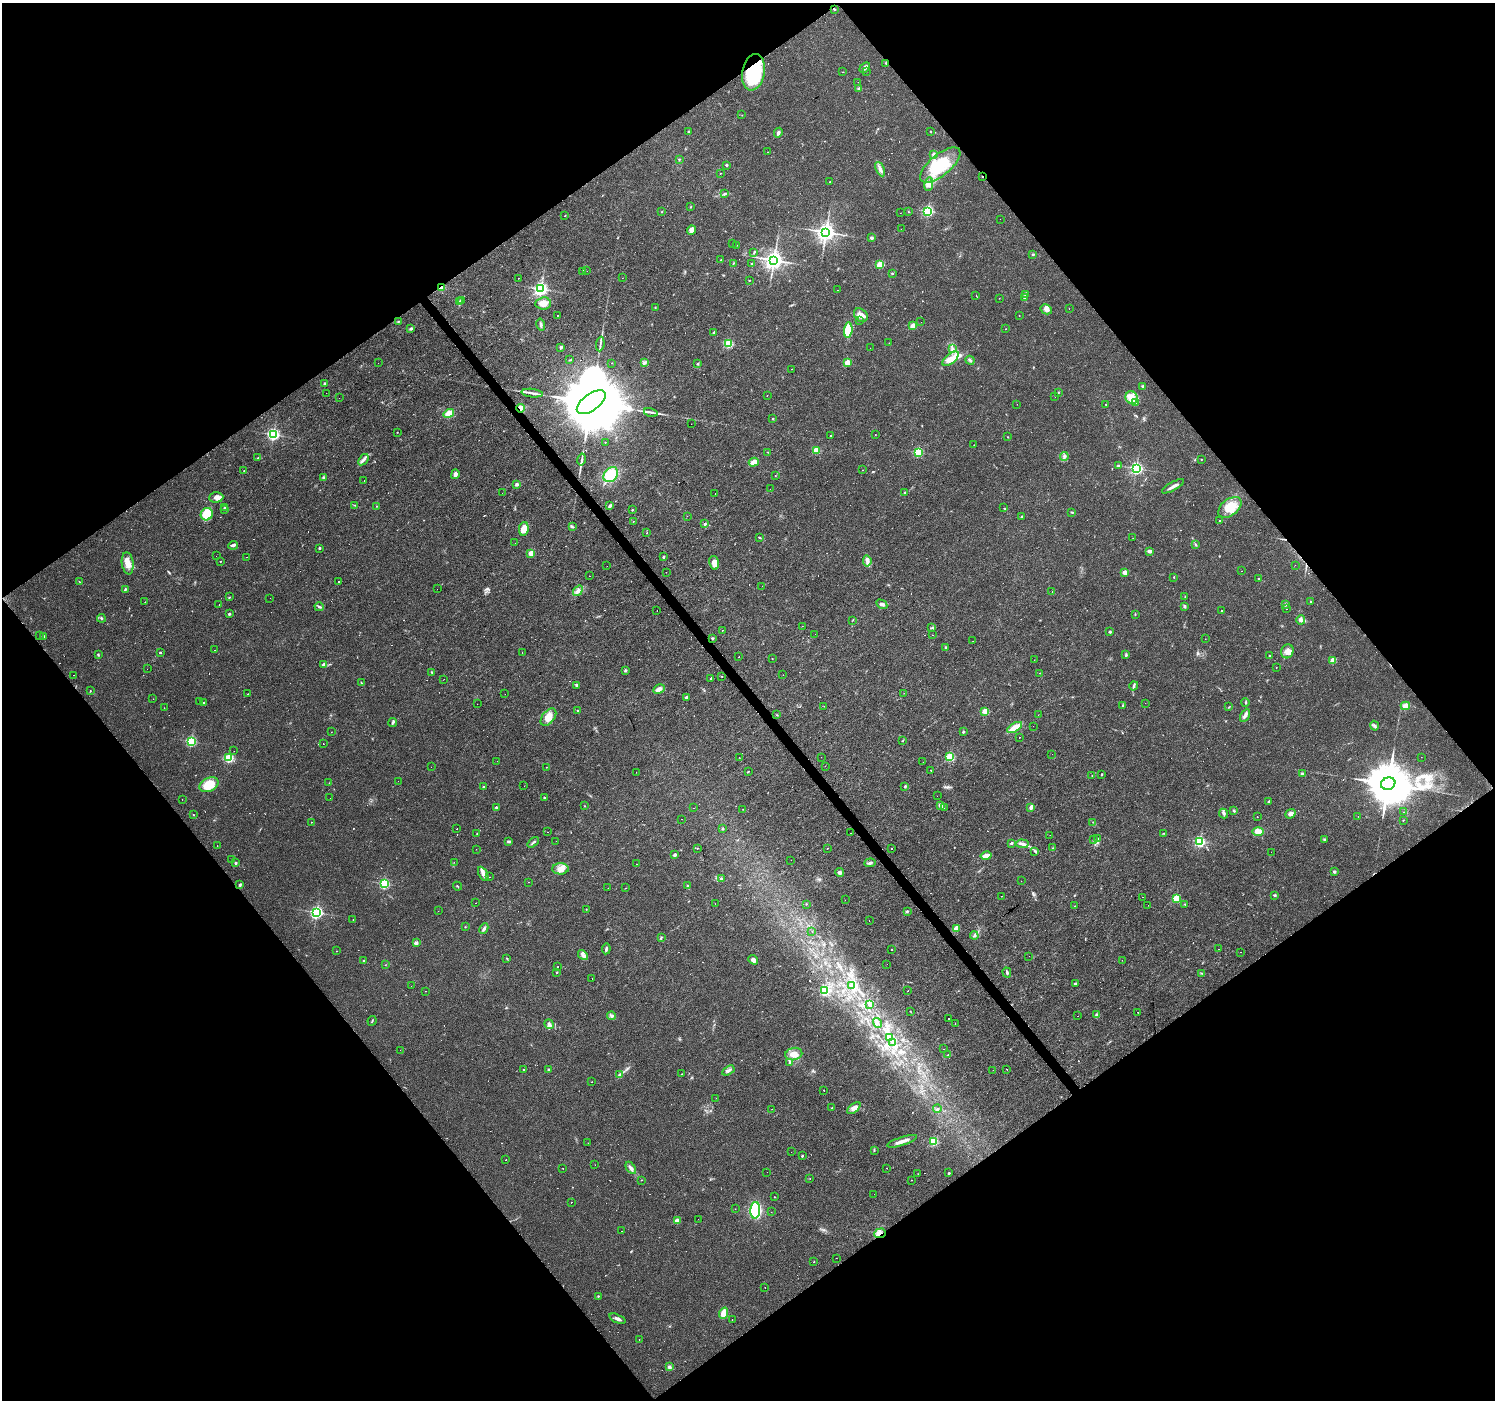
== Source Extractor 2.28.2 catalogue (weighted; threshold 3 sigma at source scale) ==
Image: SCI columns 1-5972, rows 132-5722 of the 5973 x 5915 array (HDU 1 of 3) = the unmasked area's bounding box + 8 px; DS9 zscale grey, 4 x 4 block average (1 PNG px = mean of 4 x 4 image px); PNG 1497 x 1402 px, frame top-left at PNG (2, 3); each listed source drawn as its Kron ellipse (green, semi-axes under 4 px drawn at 4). Shown black and unused: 50% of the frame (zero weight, under 3 of 4 exposures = <1% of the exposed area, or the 3 px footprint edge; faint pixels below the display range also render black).
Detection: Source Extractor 2.28.2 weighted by HDU 2 'WHT'. Background 0.0154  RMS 0.0032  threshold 0.0144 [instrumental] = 3 sigma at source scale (4.5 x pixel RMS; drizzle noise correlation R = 1.50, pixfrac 1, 0.0396/0.0396 arcsec/px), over >= 5 px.
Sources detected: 698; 6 too faint to see at this stretch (4 x 4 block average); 3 inside a brighter object's white glare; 185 cosmic-ray / hot-pixel residue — neither listed nor drawn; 4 coinciding with a brighter row at this scale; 14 inside a brighter listed object's ellipse — not listed separately; the other 486 listed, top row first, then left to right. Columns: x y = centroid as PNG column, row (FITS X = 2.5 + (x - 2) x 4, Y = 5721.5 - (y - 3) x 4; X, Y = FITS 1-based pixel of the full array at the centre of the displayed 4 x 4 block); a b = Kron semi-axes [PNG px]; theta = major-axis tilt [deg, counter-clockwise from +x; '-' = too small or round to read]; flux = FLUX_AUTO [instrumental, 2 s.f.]
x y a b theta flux
834 9 3 2 - 1.9
886 63 3 2 - 1.7
865 67 6 3 43 8.3
866 71 2 2 - 0.49
753 72 18 11 81 130
842 72 2 2 - 0.63
858 82 2 2 - 1.7
859 88 3 2 - 1.9
742 115 2 2 - 0.62
689 131 2 2 - 0.72
931 132 3 2 - 0.67
778 133 5 3 - 4.1
768 152 2 2 - 8.2
934 155 3 3 - 4.4
679 159 3 2 - 1.1
726 165 2 2 - 7.4
940 165 24 10 39 74
880 169 7 3 -64 7.7
720 174 2 2 - 3.1
982 177 3 2 - 2.1
830 182 2 2 - 1.2
929 184 7 4 81 8.4
725 194 4 2 - 2.4
691 207 2 2 - 1.1
662 211 2 2 - 0.8
928 211 2 2 - 280
909 212 2 2 - 0.92
900 213 2 2 - 0.35
565 216 2 2 - 0.88
1000 219 2 2 - 0.85
901 229 2 2 - 0.61
691 230 5 4 - 10
826 232 3 3 - 1200
872 238 2 2 - 14
733 244 2 2 - 0.69
737 245 2 2 - 0.6
754 252 3 2 - 1.4
1033 254 3 2 - 2
721 260 2 2 - 7.1
774 260 3 3 - 1300
734 263 2 2 - 0.67
752 264 2 2 - 8.3
880 264 2 2 - 93
583 271 2 2 - 4.5
587 271 2 2 - 4.5
892 273 2 2 - 3.1
519 278 2 2 - 2.1
622 278 2 2 - 0.29
749 280 2 2 - 1.9
441 287 3 2 - 19
541 289 2 2 - 570
837 290 2 2 - 0.47
1025 294 2 2 - 1.6
976 296 2 2 - 0.47
999 298 2 2 - 0.39
1025 298 4 2 - 2.3
460 301 3 2 - 2.1
462 301 2 2 - 0.85
543 303 8 6 6 17
655 308 3 2 - 1.2
1046 309 6 5 - 7.6
1069 309 2 2 - 0.3
558 315 2 2 - 9
861 315 8 6 -43 13
1019 316 2 2 - 0.74
859 321 2 2 - 220
398 322 2 2 - 1.1
921 322 2 2 - 0.5
541 324 6 2 -76 3.3
913 326 2 2 - 44
411 329 2 2 - 9
1005 329 2 2 - 0.86
848 330 8 4 85 50
713 332 3 2 - 2.4
728 343 2 2 - 170
889 343 2 2 - 4.6
600 344 7 2 84 3.9
561 347 3 2 - 3
870 348 2 2 - 0.94
952 349 4 2 - 3.5
951 359 10 5 40 14
570 360 3 2 - 1.6
970 360 5 2 - 3.4
847 362 2 2 - 58
378 363 2 2 - 1
611 363 2 2 - 0.54
644 363 4 2 - 2.7
698 364 2 2 - 4.4
792 369 2 2 - 4.1
324 383 2 2 - 4.6
1143 386 2 2 - 8.4
1058 392 2 2 - 1.1
326 393 2 2 - 0.8
532 393 11 2 -6 6.5
767 395 2 2 - 0.82
1055 397 2 2 - 0.52
339 398 2 2 - 0.55
1132 398 6 6 - 20
591 402 17 8 36 43000
1135 403 4 2 - 3.3
1017 404 2 2 - 2.5
1106 404 2 2 - 23
520 408 4 3 - 13
651 412 7 2 -13 4.2
449 413 5 4 - 22
773 419 2 2 - 3.1
691 424 2 2 - 0.48
397 432 2 2 - 0.69
273 435 2 2 - 380
875 435 2 2 - 0.51
830 436 2 2 - 1.3
1007 437 2 2 - 0.83
605 442 2 2 - 61
974 445 2 2 - 0.35
816 450 2 2 - 64
768 452 3 2 - 1
918 452 2 2 - 200
1064 456 4 2 - 3.2
258 458 3 2 - 1.1
1201 459 2 2 - 0.9
363 460 6 3 53 5.7
582 460 6 2 77 3.5
754 462 5 3 - 17
1119 466 3 2 - 2.8
1136 468 2 2 - 410
862 470 2 2 - 0.52
244 471 2 2 - 0.56
455 474 5 3 - 7.9
611 475 8 6 48 52
775 476 2 2 - 0.68
324 478 3 2 - 2.1
364 480 2 2 - 0.7
517 484 2 2 - 17
1173 486 12 2 29 9.5
770 489 2 2 - 1.2
502 493 2 2 - 0.5
905 493 2 2 - 8.1
715 494 2 2 - 1
216 497 7 5 3 10
355 505 3 2 - 1.2
377 506 2 2 - 0.97
610 506 3 3 - 4.2
224 507 2 2 - 1.4
1230 507 13 8 38 40
1004 508 2 2 - 1.6
225 509 2 2 - 1
632 510 2 2 - 1.2
1072 512 3 2 - 1.4
207 514 6 6 - 36
687 516 2 2 - 0.56
1022 517 2 2 - 5.3
633 521 2 2 - 0.61
1220 521 2 2 - 0.8
705 524 2 2 - 7.5
572 526 4 2 - 2.4
524 529 7 4 80 24
647 533 2 2 - 0.93
760 538 3 2 - 1.6
1133 538 2 2 - 0.55
515 543 2 2 - 2.7
1195 544 2 2 - 1.3
233 545 5 2 - 4.5
319 548 2 2 - 5.3
1149 551 3 2 - 7.5
531 553 2 2 - 58
216 556 2 2 - 0.44
247 557 2 2 - 0.43
663 557 2 2 - 5.4
220 561 2 2 - 1.6
867 561 5 3 - 6.2
128 563 11 6 -81 20
714 563 7 5 -76 14
1295 565 2 2 - 0.5
607 566 2 2 - 1.9
1241 571 2 2 - 0.44
666 572 2 2 - 2.3
1125 572 2 2 - 36
589 576 2 2 - 0.78
1174 577 2 2 - 2.5
1259 579 2 2 - 7.4
339 581 2 2 - 2.6
79 582 2 2 - 0.73
762 586 2 2 - 1.3
125 589 3 2 - 2.3
437 589 2 2 - 0.77
578 591 6 3 53 6.4
1052 592 2 2 - 0.58
230 597 2 2 - 0.81
1185 597 3 2 - 1
270 598 2 2 - 0.27
1310 601 2 2 - 1.3
145 602 2 2 - 1.5
882 604 6 3 -30 5
1286 604 2 2 - 0.76
219 605 2 2 - 0.94
1184 606 3 2 - 2.9
319 607 5 2 - 2.5
1287 609 2 2 - 1.4
657 611 2 2 - 10
1221 611 2 2 - 6.2
229 614 2 2 - 7.8
1135 614 2 2 - 0.91
101 618 4 2 - 2.1
853 620 2 2 - 0.79
1301 620 5 4 - 7.4
803 626 2 2 - 0.28
932 628 4 2 - 1.9
722 630 2 2 - 0.66
1110 632 3 2 - 2.4
815 634 2 2 - 0.42
39 635 2 2 - 0.5
932 635 2 2 - 3.2
44 636 2 2 - 0.76
713 638 4 2 - 2
1205 639 2 2 - 5.9
973 641 2 2 - 0.94
945 648 3 2 - 1.7
215 650 2 2 - 18
1287 651 7 6 - 12
160 653 2 2 - 3.8
522 653 2 2 - 1.1
98 654 4 2 - 1.3
1126 655 3 2 - 2
1269 656 2 2 - 3.3
738 657 2 2 - 6.1
772 658 2 2 - 0.63
1034 660 2 2 - 0.37
1333 660 2 2 - 55
323 664 4 2 - 3.6
1276 667 2 2 - 0.58
147 669 2 2 - 1
625 670 3 2 - 2.5
432 672 3 2 - 1.6
1040 673 2 2 - 0.58
73 675 2 2 - 8.1
783 675 2 2 - 0.31
722 676 2 2 - 0.96
711 678 2 2 - 3.9
444 679 2 2 - 0.47
361 683 3 2 - 1.3
577 685 3 2 - 2.3
1134 686 5 2 - 3.4
659 689 6 4 28 6.9
90 690 2 2 - 0.94
904 693 2 2 - 1.5
248 694 2 2 - 1.2
505 694 2 2 - 0.36
686 697 2 2 - 11
153 699 2 2 - 2.6
199 702 2 2 - 0.25
1245 702 4 2 - 1.8
203 703 2 2 - 2.9
1145 703 2 2 - 0.7
477 704 2 2 - 0.63
1123 705 3 2 - 1.9
824 706 2 2 - 0.56
1405 706 4 3 - 13
1229 707 3 2 - 1.1
164 708 2 2 - 8.6
578 711 2 2 - 3.6
985 711 2 2 - 66
777 715 3 2 - 1.2
1038 715 2 2 - 0.24
1245 715 7 3 62 7.1
548 717 10 6 52 22
393 722 4 3 - 3.4
1033 726 2 2 - 1.3
1375 726 5 3 - 4.3
1015 727 8 3 31 41
331 732 2 2 - 0.39
963 732 3 2 - 2.2
1020 737 2 2 - 1.5
903 740 2 2 - 0.75
191 741 2 2 - 260
323 744 2 2 - 0.58
234 751 2 2 - 0.37
1052 754 2 2 - 0.35
739 757 2 2 - 0.4
821 757 2 2 - 0.27
950 757 2 2 - 150
1421 757 2 2 - 0.68
229 758 2 2 - 200
497 761 2 2 - 1.1
923 762 2 2 - 0.42
825 766 2 2 - 0.58
431 767 2 2 - 0.66
546 767 2 2 - 0.49
931 770 2 2 - 1.3
636 772 2 2 - 0.3
748 772 3 2 - 1.4
1302 774 2 2 - 13
1102 775 2 2 - 1.1
1092 776 2 2 - 0.79
398 781 2 2 - 1.2
329 783 2 2 - 0.68
1388 784 7 6 - 12000
209 785 10 6 26 43
483 786 2 2 - 0.99
524 786 2 2 - 7.4
905 786 3 2 - 2
937 796 2 2 - 0.97
544 797 2 2 - 1.4
330 798 2 2 - 0.99
182 799 2 2 - 2.1
1269 802 2 2 - 6.3
585 806 2 2 - 0.81
941 806 3 2 - 8
496 807 2 2 - 4.8
1031 807 3 2 - 7.2
693 808 2 2 - 4.1
944 808 2 2 - 0.34
743 809 2 2 - 0.91
1234 811 3 2 - 2.1
1403 812 2 2 - 0.42
1223 814 5 3 - 4
1290 814 5 4 - 6.9
193 815 2 2 - 1
1358 816 2 2 - 0.33
1257 817 2 2 - 1.2
681 819 2 2 - 3.7
1403 820 2 2 - 1
312 822 2 2 - 0.42
1093 822 2 2 - 1.2
722 828 2 2 - 1.9
457 829 2 2 - 1.7
548 832 2 2 - 2
1258 832 5 4 - 15
477 833 2 2 - 1.4
851 833 2 2 - 3.3
1163 833 3 2 - 0.79
1050 835 2 2 - 13
1093 839 2 2 - 0.84
1098 839 3 2 - 1.6
1324 839 3 2 - 1.7
509 841 4 2 - 3.3
556 841 2 2 - 0.58
533 842 6 2 39 3.7
1200 842 2 2 - 270
1011 843 2 2 - 5.8
1022 844 6 3 -5 5.6
217 846 2 2 - 0.44
697 848 2 2 - 0.73
827 848 2 2 - 2.9
1052 848 2 2 - 1.2
476 849 2 2 - 0.68
892 849 2 2 - 1.7
1035 851 2 2 - 1.7
1271 852 2 2 - 0.38
675 855 2 2 - 12
986 856 6 3 12 17
232 859 2 2 - 0.4
791 860 2 2 - 0.3
454 862 2 2 - 0.35
236 863 2 2 - 2.8
870 863 5 3 - 3.8
637 864 2 2 - 2.4
560 869 8 5 2 13
839 872 5 4 - 4.3
1334 872 2 2 - 11
483 874 8 4 -61 9.9
489 877 2 2 - 1.7
721 878 3 2 - 1.5
1021 881 2 2 - 0.41
528 882 2 2 - 0.39
384 884 2 2 - 250
240 885 3 2 - 2.7
687 885 2 2 - 0.87
458 886 4 2 - 1.7
608 888 2 2 - 0.47
626 888 2 2 - 0.54
1274 895 3 2 - 2
1001 896 2 2 - 2.8
1142 897 2 2 - 1.1
1176 898 2 2 - 110
845 900 2 2 - 1.5
476 903 2 2 - 2.4
715 904 2 2 - 0.8
806 904 2 2 - 0.7
1185 904 2 2 - 4.2
1148 905 2 2 - 0.29
1075 906 2 2 - 0.54
586 909 2 2 - 1.3
438 911 2 2 - 0.86
907 911 3 2 - 1.9
317 912 2 2 - 450
353 919 2 2 - 0.61
869 920 2 2 - 0.61
465 927 2 2 - 0.82
484 929 5 3 - 5.1
956 929 4 3 - 16
812 932 2 2 - 0.67
974 936 4 3 - 3.1
661 937 2 2 - 0.83
416 943 2 2 - 20
606 949 5 2 - 3.3
1219 949 2 2 - 0.45
891 950 2 2 - 1.1
336 951 2 2 - 0.5
1241 952 2 2 - 0.57
583 955 6 2 -50 4.6
1029 956 2 2 - 0.69
507 959 3 2 - 1.4
753 960 5 3 - 8
1122 960 2 2 - 0.75
363 961 2 2 - 2.3
887 964 2 2 - 0.78
385 965 2 2 - 0.49
557 967 2 2 - 3
557 972 2 2 - 1.5
1007 972 5 2 - 3.2
1202 973 2 2 - 0.86
592 978 2 2 - 0.49
1075 984 3 2 - 2.3
851 985 2 2 - 5.3
411 986 2 2 - 0.24
824 990 2 2 - 230
908 990 2 2 - 4.2
425 991 2 2 - 0.93
869 1004 3 2 - 1.5
910 1011 3 2 - 0.71
1138 1012 2 2 - 1
1097 1014 3 2 - 2.4
611 1016 4 3 - 4
1078 1016 2 2 - 0.66
948 1018 2 2 - 1.2
372 1021 5 2 - 1.7
877 1023 5 2 - 2.4
955 1023 2 2 - 0.71
549 1024 5 3 - 6.2
890 1038 3 2 - 2.3
893 1042 2 2 - 1.6
943 1049 2 2 - 2.2
400 1050 2 2 - 0.84
794 1054 8 6 12 18
948 1055 3 2 - 1.2
789 1063 3 2 - 2.1
549 1069 3 2 - 1.6
1007 1069 2 2 - 1.7
524 1070 2 2 - 180
728 1070 7 2 30 4.9
993 1070 2 2 - 4.6
682 1074 3 2 - 1.4
619 1075 4 2 - 2.7
592 1082 2 2 - 2
824 1090 2 2 - 25
716 1098 2 2 - 1.1
832 1108 3 2 - 0.97
854 1108 8 4 39 8
771 1109 2 2 - 0.28
937 1109 4 2 - 2.9
902 1141 16 3 18 13
933 1141 2 2 - 150
588 1143 2 2 - 0.26
874 1151 3 2 - 1.2
791 1152 2 2 - 0.58
802 1156 2 2 - 5.4
506 1159 2 2 - 1.2
595 1165 2 2 - 0.35
563 1168 2 2 - 0.77
631 1168 7 3 -58 5.8
887 1168 2 2 - 1.7
767 1172 2 2 - 2.2
949 1173 2 2 - 7.7
918 1174 2 2 - 0.55
810 1179 2 2 - 0.46
641 1180 2 2 - 0.66
911 1180 2 2 - 0.59
874 1194 2 2 - 2.5
774 1197 2 2 - 0.61
571 1202 2 2 - 4.7
735 1209 2 2 - 0.57
755 1210 8 5 86 110
771 1212 2 2 - 0.47
698 1219 2 2 - 0.59
677 1221 2 2 - 29
622 1231 2 2 - 2.5
880 1233 6 4 19 11
836 1258 2 2 - 0.79
814 1262 2 2 - 0.68
765 1287 2 2 - 25
598 1296 2 2 - 1.6
724 1313 6 3 71 31
617 1319 9 3 -22 6.6
732 1320 2 2 - 2
639 1340 2 2 - 1.4
669 1367 4 3 - 3.6
Overlapping masked pixels (flux is a lower limit): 7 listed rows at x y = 834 9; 886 63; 753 72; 982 177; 441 287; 520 408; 880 1233
Diffuse or blended objects may show on this block-average render without a row.